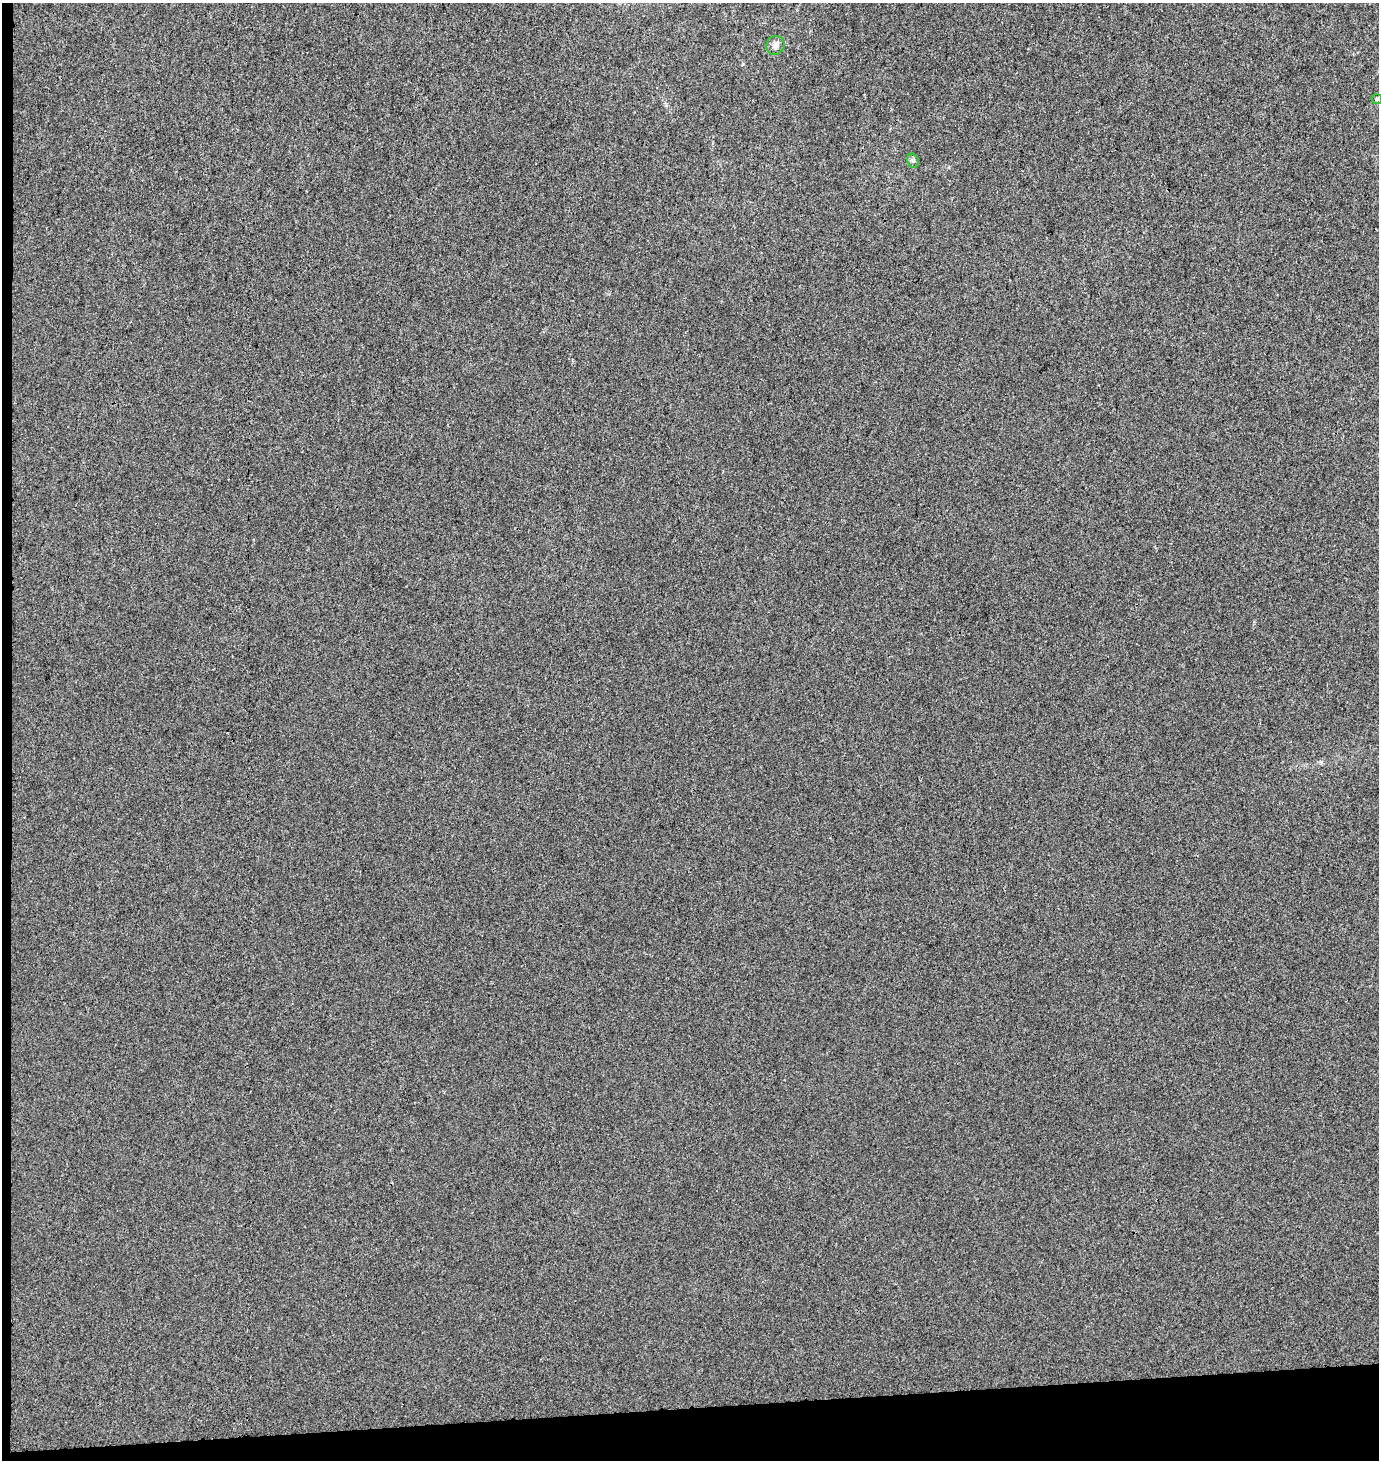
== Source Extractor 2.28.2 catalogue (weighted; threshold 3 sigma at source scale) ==
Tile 7 of 3 x 3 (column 1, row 3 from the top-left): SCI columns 38-1414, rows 56-1513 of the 4171 x 4484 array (HDU 1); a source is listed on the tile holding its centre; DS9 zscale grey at full resolution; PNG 1381 x 1462 px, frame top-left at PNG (2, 3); each listed source drawn as its Kron ellipse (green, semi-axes under 4 px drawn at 4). Shown black and unused: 4% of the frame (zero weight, under 3 of 4 exposures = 5% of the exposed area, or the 3 px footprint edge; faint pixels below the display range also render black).
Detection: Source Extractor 2.28.2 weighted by HDU 2 'WHT'; one run over the whole footprint, this tile lists its part. Background -5.85e-04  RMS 0.0047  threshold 0.0212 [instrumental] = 3 sigma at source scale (4.5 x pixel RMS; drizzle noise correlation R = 1.50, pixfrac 1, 0.0396/0.0396 arcsec/px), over >= 5 px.
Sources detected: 3; all 3 listed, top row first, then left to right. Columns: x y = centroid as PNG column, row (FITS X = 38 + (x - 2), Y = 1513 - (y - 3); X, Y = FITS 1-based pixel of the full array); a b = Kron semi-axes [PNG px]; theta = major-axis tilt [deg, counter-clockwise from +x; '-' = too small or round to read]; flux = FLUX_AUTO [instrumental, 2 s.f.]
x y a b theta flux
775 45 10 9 - 2.3
1377 99 5 5 - 0.7
913 161 7 5 -68 1